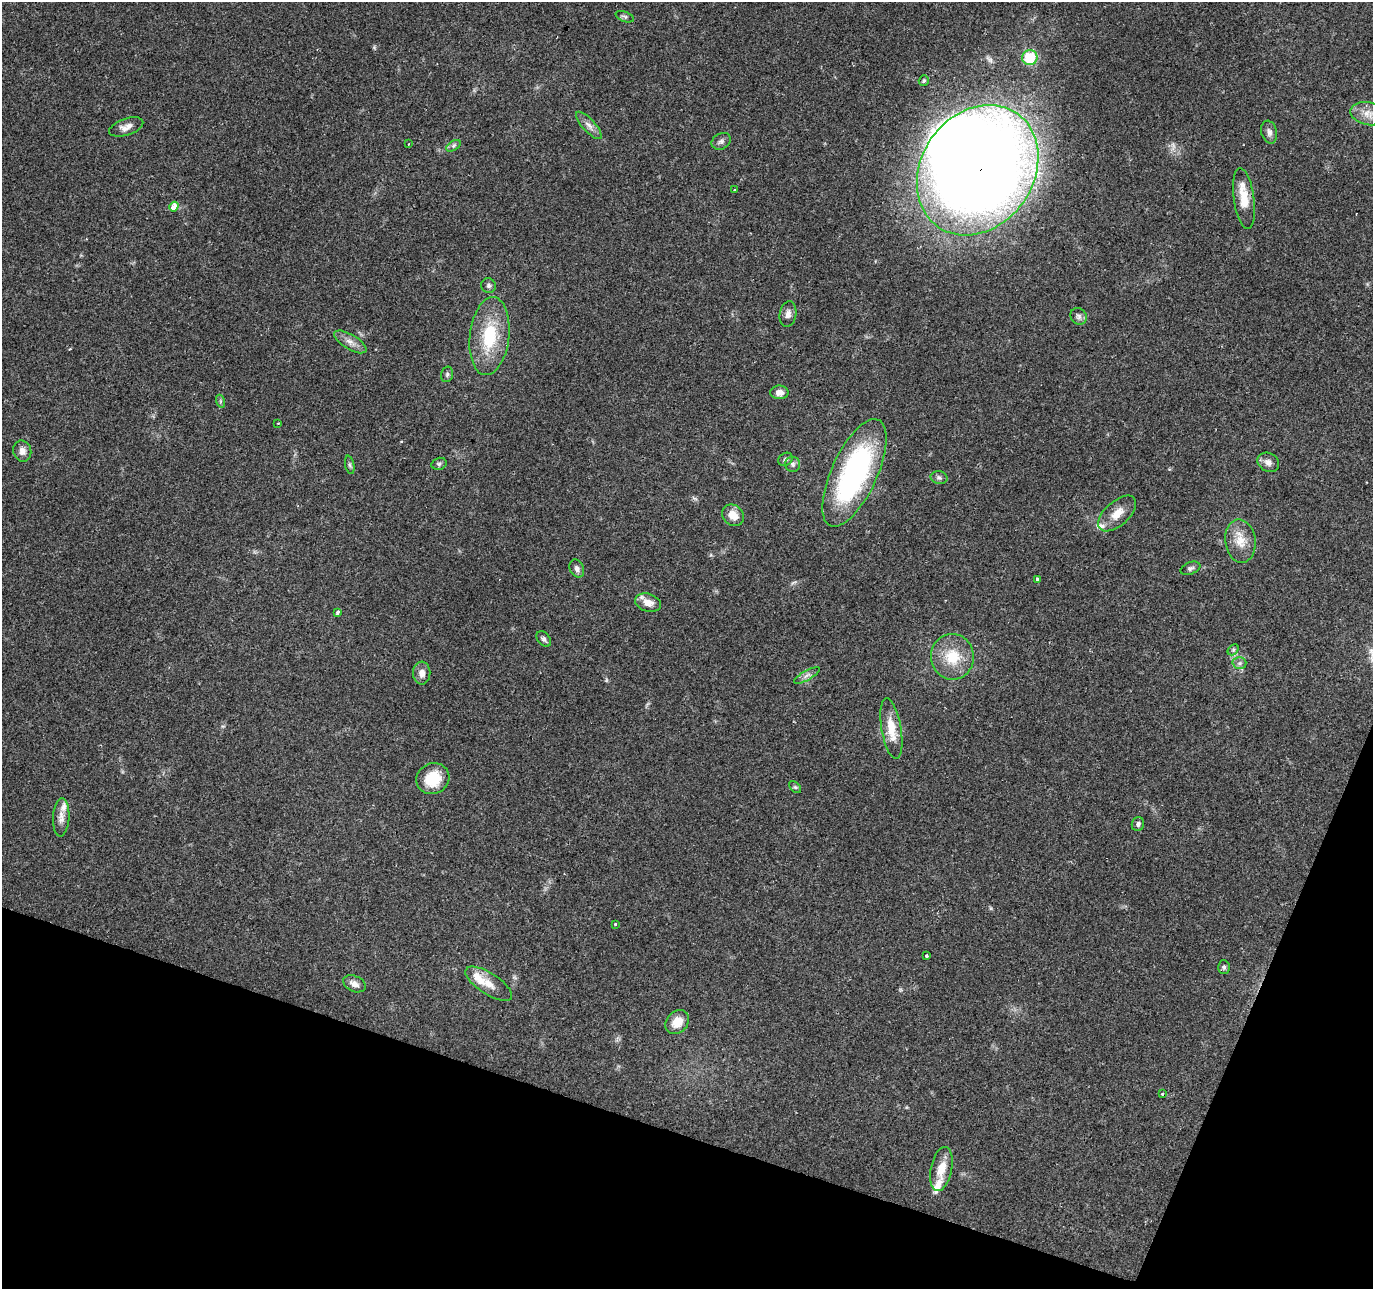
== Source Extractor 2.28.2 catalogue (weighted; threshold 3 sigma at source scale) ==
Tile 15 of 4 x 4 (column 3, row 4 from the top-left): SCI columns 2751-4121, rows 277-1563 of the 5493 x 5634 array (HDU 1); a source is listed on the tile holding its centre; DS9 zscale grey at full resolution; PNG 1375 x 1291 px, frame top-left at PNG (2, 2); each listed source drawn as its Kron ellipse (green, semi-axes under 4 px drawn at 4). Shown black and unused: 16% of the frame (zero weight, under 2 of 3 exposures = <1% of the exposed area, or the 3 px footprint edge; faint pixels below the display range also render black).
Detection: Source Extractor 2.28.2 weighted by HDU 2 'WHT'; one run over the whole footprint, this tile lists its part. Background 0.0634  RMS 0.0049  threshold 0.022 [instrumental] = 3 sigma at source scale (4.5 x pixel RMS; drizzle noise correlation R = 1.50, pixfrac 1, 0.0396/0.0396 arcsec/px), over >= 5 px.
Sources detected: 66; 1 too faint to see at this stretch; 1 inside a brighter object's white glare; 1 cosmic-ray / hot-pixel residue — neither listed nor drawn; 5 inside a brighter listed object's ellipse — not listed separately; the other 58 listed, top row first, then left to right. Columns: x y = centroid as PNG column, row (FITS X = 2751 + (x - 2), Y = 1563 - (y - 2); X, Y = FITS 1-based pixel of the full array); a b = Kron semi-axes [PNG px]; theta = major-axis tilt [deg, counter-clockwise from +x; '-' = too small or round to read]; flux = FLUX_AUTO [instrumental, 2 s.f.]
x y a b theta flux
625 17 9 5 -20 1.1
1030 57 7 7 - 25
924 81 5 5 - 0.85
1368 114 18 11 -12 4.9
589 125 17 6 -47 3
126 127 18 8 19 3.3
1269 132 11 8 -75 2.2
721 141 10 7 29 1.6
409 144 2 2 - 0.48
453 146 8 4 31 1.1
978 170 69 56 55 1100
735 190 3 2 - 0.37
1244 198 31 10 -82 10
174 207 5 3 - 16
488 286 7 7 - 1.4
788 314 13 8 81 2.5
1079 316 9 7 -47 1.6
489 336 39 19 83 26
350 342 18 7 -31 3.6
447 374 8 6 75 1.1
779 392 9 7 1 3.4
220 401 7 4 -72 0.75
278 423 2 2 - 0.48
22 451 10 9 - 2.9
785 459 7 6 - 1.1
1268 462 11 9 -28 2.7
439 464 8 6 14 1.1
793 464 7 7 - 1.5
350 465 9 4 -78 0.91
854 473 58 23 65 100
939 478 8 6 -12 1.4
1117 513 23 12 42 6.8
733 515 12 10 -41 5.1
1240 541 22 15 -83 8.2
1190 568 10 6 21 1.3
577 569 9 7 -65 1.8
1037 579 3 3 - 2
648 603 13 8 -16 4.8
338 612 3 3 - 2.9
544 639 9 6 -52 1.4
1233 650 6 4 46 0.92
952 657 23 21 -83 15
1239 663 7 6 - 1.3
422 673 11 8 -87 3.3
807 675 14 4 30 1.9
891 729 31 10 -80 10
433 779 17 15 26 14
795 787 7 4 -44 0.82
61 817 19 8 87 3.7
1138 824 7 6 - 1.3
615 924 3 3 - 1
926 956 3 3 - 1.6
1224 967 7 5 -87 1
354 984 12 7 -24 2.8
489 984 27 10 -33 6.6
677 1022 13 10 48 7.1
1162 1093 3 3 - 2.7
941 1169 22 10 79 8.5
Overlapping masked pixels (flux is a lower limit): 1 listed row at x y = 978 170
Isophote crosses this tile's border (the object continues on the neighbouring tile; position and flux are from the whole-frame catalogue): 1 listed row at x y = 1368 114